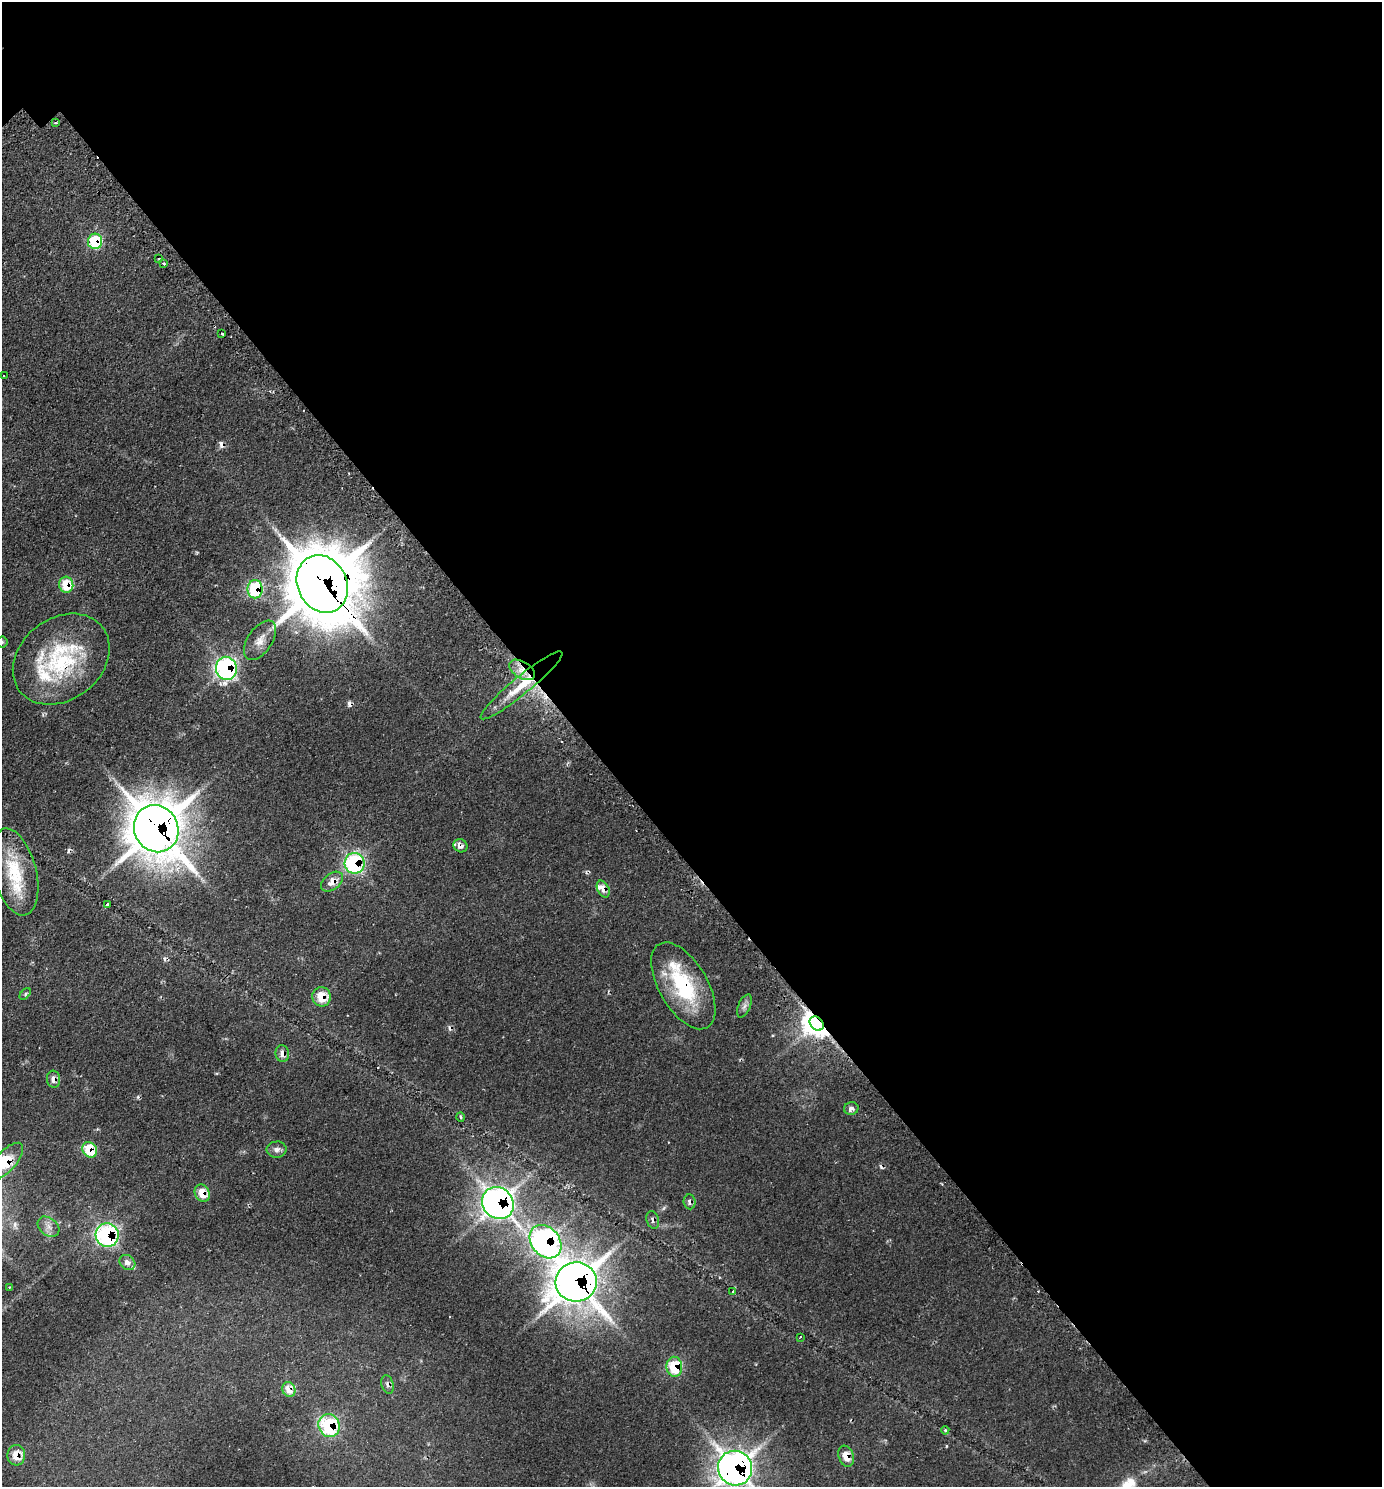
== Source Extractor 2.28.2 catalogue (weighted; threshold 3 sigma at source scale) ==
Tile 8 of 4 x 4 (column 4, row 2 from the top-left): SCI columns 4470-5849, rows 3022-4506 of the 6036 x 6039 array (HDU 1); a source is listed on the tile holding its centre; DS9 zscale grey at full resolution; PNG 1384 x 1489 px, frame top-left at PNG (2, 2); each listed source drawn as its Kron ellipse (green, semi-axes under 4 px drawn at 4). Shown black and unused: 58% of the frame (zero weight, under 2 of 3 exposures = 4% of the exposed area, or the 3 px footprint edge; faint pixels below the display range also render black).
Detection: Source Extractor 2.28.2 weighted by HDU 2 'WHT'; one run over the whole footprint, this tile lists its part. Background 0.136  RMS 0.0079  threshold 0.0356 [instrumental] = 3 sigma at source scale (4.5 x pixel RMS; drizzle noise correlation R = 1.50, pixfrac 1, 0.05/0.05 arcsec/px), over >= 5 px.
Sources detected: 70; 1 inside a brighter object's white glare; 11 cosmic-ray / hot-pixel residue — neither listed nor drawn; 4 inside a brighter listed object's ellipse — not listed separately; the other 54 listed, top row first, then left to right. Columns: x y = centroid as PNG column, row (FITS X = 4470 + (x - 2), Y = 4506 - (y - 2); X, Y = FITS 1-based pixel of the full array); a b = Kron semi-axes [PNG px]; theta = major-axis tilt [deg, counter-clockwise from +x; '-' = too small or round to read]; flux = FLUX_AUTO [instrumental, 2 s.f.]
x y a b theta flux
56 122 4 2 - 0.85
95 241 8 7 - 42
159 259 3 2 - 1.3
164 263 4 3 - 1.1
222 333 3 3 - 2.2
4 376 2 2 - 0.81
322 584 30 24 -64 4100
66 585 8 7 - 19
255 589 9 7 89 53
260 640 22 12 56 9.4
2 642 5 5 - 1.2
61 659 52 40 38 87
226 668 12 10 -80 160
522 670 14 8 -32 9.4
521 685 52 9 39 27
156 829 24 22 -64 2400
460 846 7 6 - 4.2
355 863 10 10 - 100
15 872 44 21 -75 41
332 882 12 8 39 8.5
603 889 9 5 -63 6.7
107 904 3 3 - 2.3
683 986 48 24 -60 63
25 994 7 4 47 1.4
322 997 10 9 - 16
744 1006 12 6 66 3.2
817 1023 8 6 -43 1100
282 1053 8 6 -80 5.4
54 1079 8 6 -84 5.2
851 1109 7 6 - 3.8
461 1117 5 3 - 0.85
90 1150 8 7 - 24
277 1150 10 8 4 3.8
6 1161 23 10 48 35
202 1193 9 7 -61 13
689 1202 7 6 - 2.9
498 1203 17 15 -47 440
653 1220 9 6 -73 2.6
48 1227 12 8 -40 5.2
107 1235 12 11 - 110
545 1242 18 14 -50 200
127 1262 8 7 - 5.5
576 1282 20 19 - 1400
9 1287 3 2 - 1.1
733 1292 3 3 - 1.7
800 1337 3 2 - 0.96
674 1367 10 8 -86 30
387 1384 9 6 -74 3.1
289 1389 7 6 - 10
329 1425 12 10 -62 61
945 1430 4 4 - 0.9
16 1455 10 9 - 12
846 1456 11 7 -70 9.9
735 1468 17 17 - 570
Overlapping masked pixels (flux is a lower limit): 34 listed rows (the first 20) at x y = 95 241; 322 584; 66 585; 255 589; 61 659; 226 668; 522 670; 521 685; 156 829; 460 846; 355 863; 332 882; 603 889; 683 986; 322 997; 817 1023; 282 1053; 54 1079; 90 1150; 6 1161
Isophote crosses this tile's border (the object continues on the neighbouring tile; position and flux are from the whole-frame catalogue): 3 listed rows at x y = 2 642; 6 1161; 735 1468